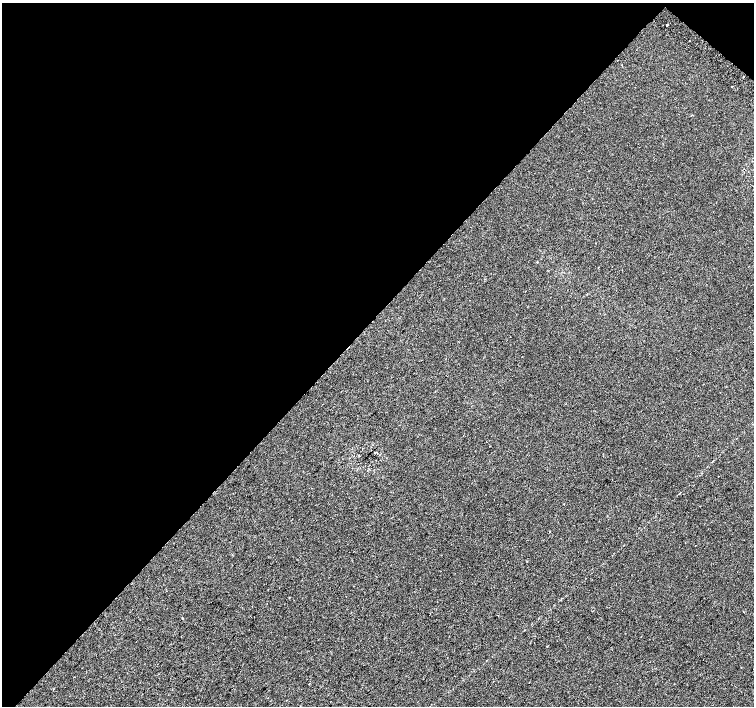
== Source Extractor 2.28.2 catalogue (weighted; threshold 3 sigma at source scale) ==
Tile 2 of 4 x 4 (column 2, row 1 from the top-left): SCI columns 1539-3041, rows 4486-5892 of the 6074 x 6092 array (HDU 1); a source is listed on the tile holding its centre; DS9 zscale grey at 2 x 2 block average (1 PNG px = mean of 2 x 2 image px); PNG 756 x 708 px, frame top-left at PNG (2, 3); no overlay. Shown black and unused: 46% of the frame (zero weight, under 2 of 3 exposures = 2% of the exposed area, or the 3 px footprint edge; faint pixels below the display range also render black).
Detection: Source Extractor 2.28.2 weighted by HDU 2 'WHT'; one run over the whole footprint, this tile lists its part. Background -1.84e-04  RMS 0.0035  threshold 0.0158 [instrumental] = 3 sigma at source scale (4.5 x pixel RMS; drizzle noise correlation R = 1.50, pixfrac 1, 0.0396/0.0396 arcsec/px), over >= 5 px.
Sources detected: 11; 1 cosmic-ray / hot-pixel residue — not listed; the other 10 listed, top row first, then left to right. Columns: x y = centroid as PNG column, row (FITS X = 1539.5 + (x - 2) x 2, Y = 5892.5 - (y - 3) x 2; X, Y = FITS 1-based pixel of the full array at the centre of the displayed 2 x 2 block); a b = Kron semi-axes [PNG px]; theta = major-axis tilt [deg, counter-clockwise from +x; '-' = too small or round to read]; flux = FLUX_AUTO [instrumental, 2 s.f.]
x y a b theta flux
667 25 2 2 - 7.6
622 65 2 2 - 0.59
743 77 3 2 - 0.38
732 86 2 2 - 3.7
691 115 3 2 - 0.33
718 476 2 2 - 0.4
564 504 2 2 - 0.31
182 618 2 2 - 4.6
547 646 2 2 - 0.35
268 698 2 2 - 0.26
Diffuse or blended objects may show on this block-average render without a row.